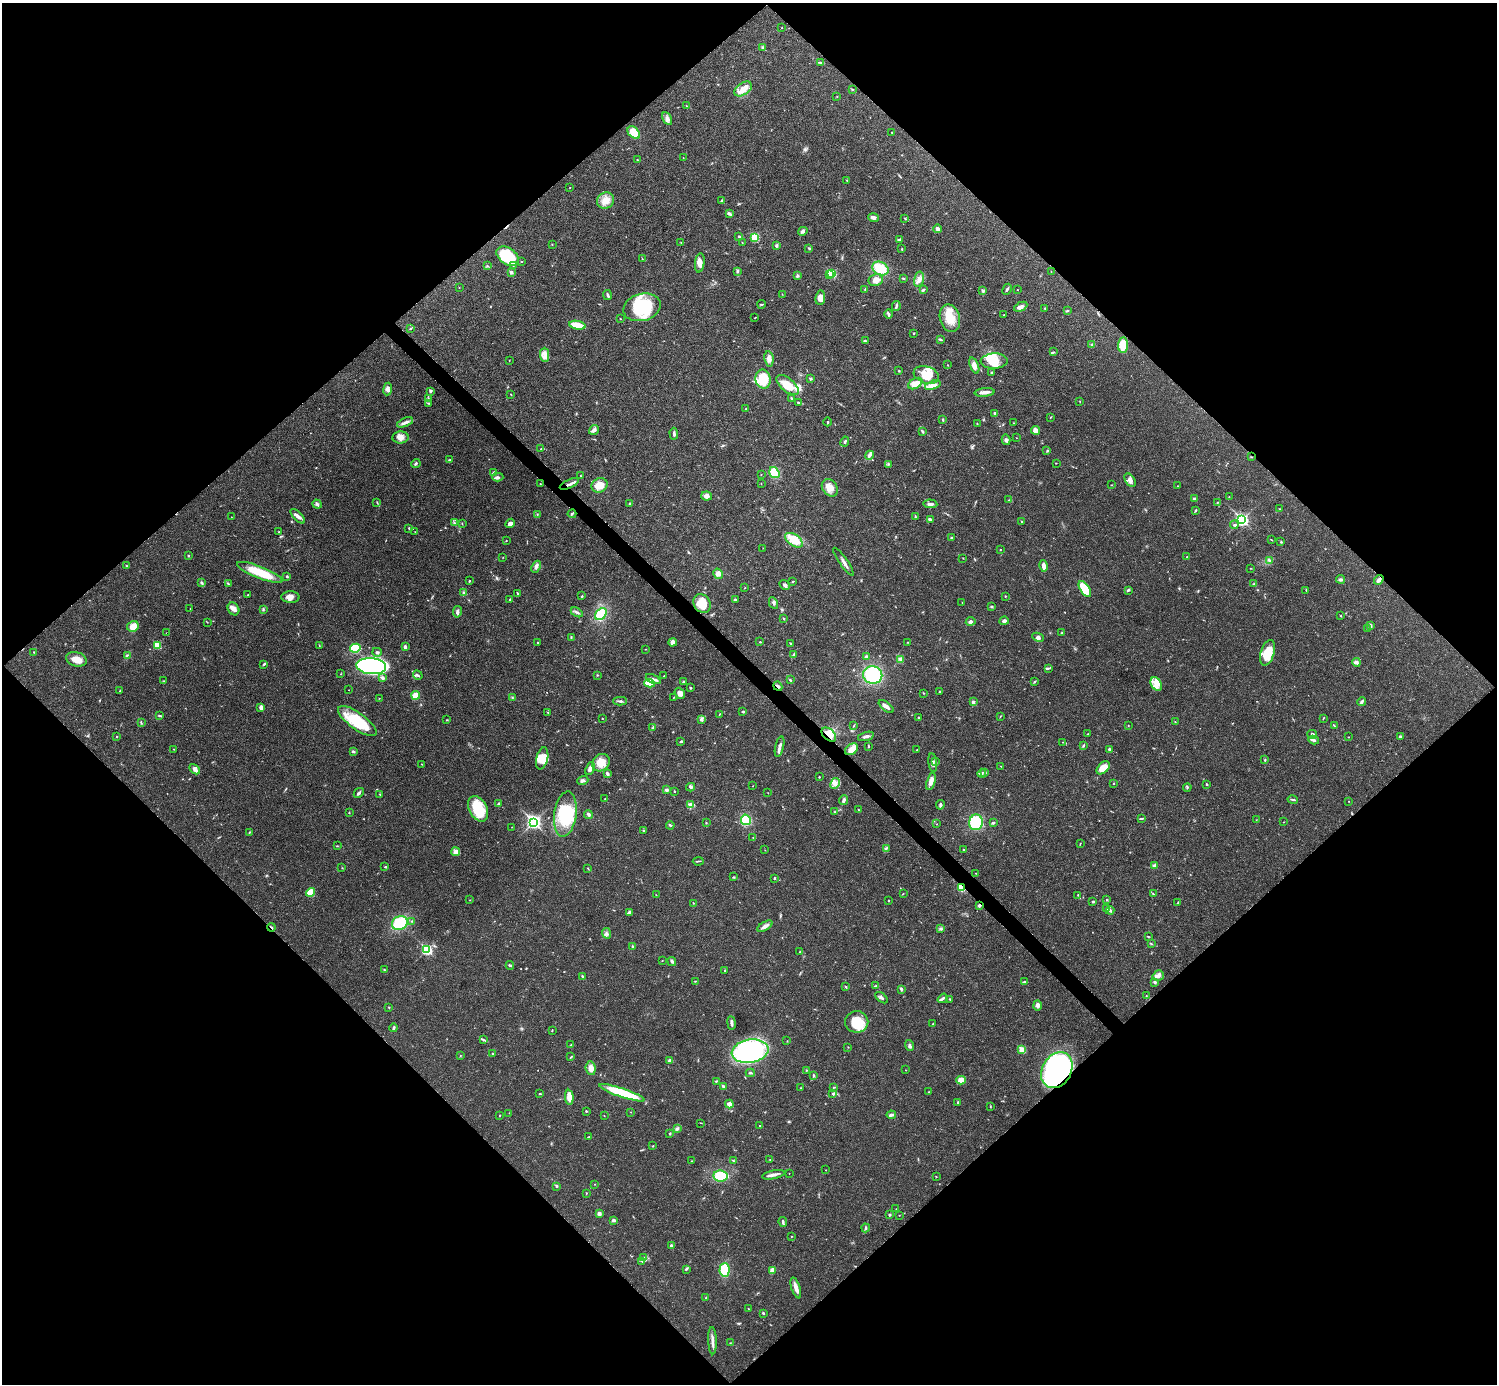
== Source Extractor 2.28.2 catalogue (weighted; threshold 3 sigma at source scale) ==
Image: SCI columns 1-5978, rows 158-5682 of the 5981 x 5981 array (HDU 1 of 3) = the unmasked area's bounding box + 8 px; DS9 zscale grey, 4 x 4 block average (1 PNG px = mean of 4 x 4 image px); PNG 1499 x 1386 px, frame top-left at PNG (2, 3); each listed source drawn as its Kron ellipse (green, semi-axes under 4 px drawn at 4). Shown black and unused: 51% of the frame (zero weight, under 3 of 4 exposures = <1% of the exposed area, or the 3 px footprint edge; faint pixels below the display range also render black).
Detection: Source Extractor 2.28.2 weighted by HDU 2 'WHT'. Background 0.0209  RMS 0.0022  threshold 0.00989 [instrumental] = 3 sigma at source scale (4.5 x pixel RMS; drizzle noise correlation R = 1.50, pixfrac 1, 0.05/0.05 arcsec/px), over >= 5 px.
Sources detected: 627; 4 too faint to see at this stretch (4 x 4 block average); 3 inside a brighter object's white glare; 5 cosmic-ray / hot-pixel residue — neither listed nor drawn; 7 coinciding with a brighter row at this scale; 41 inside a brighter listed object's ellipse — not listed separately; of the other 567, all 500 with FLUX_AUTO >= 0.403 (the completeness limit of this list) listed and drawn (67 fainter detections not listed), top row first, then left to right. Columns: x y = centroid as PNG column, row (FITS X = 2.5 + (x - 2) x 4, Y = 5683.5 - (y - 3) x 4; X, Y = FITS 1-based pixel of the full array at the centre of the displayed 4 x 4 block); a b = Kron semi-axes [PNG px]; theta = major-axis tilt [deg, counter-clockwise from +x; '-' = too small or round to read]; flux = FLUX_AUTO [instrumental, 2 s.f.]
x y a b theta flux
782 28 2 2 - 0.41
762 47 3 3 - 1.7
821 62 3 2 - 1.2
743 89 10 6 35 13
852 89 3 2 - 0.82
837 96 2 2 - 0.48
686 106 2 2 - 0.45
667 119 7 4 -61 5
892 132 2 2 - 0.61
634 133 7 5 -46 22
683 158 3 2 - 0.51
637 159 2 2 - 0.59
847 180 2 2 - 0.57
570 187 2 2 - 0.57
605 200 9 8 - 14
721 201 3 2 - 1.1
729 213 4 3 - 2.1
873 218 5 4 - 4.2
905 218 3 2 - 1.2
938 229 4 3 - 4.4
803 231 5 3 - 2.8
739 236 2 2 - 4.2
755 237 3 2 - 28
899 240 3 2 - 1.8
742 242 2 2 - 0.62
681 243 2 2 - 0.6
552 244 2 2 - 0.59
776 246 3 3 - 2.6
809 248 3 2 - 1.3
902 249 3 2 - 0.78
508 256 12 8 -34 58
642 259 3 2 - 0.7
521 261 2 2 - 0.81
700 263 9 5 83 7.5
487 266 2 2 - 1
513 266 3 2 - 0.96
880 269 9 6 -24 34
737 271 3 3 - 1.6
1051 271 2 2 - 0.43
511 272 2 2 - 8.9
832 274 2 2 - 78
830 275 2 2 - 8.9
797 276 3 2 - 1.4
904 278 2 2 - 0.93
919 279 8 5 76 7
876 280 7 6 - 11
459 288 2 2 - 0.81
1007 289 6 2 61 2.6
865 290 4 2 - 0.98
923 290 3 2 - 1.8
1017 290 2 2 - 0.6
983 291 2 2 - 9
782 294 2 2 - 0.44
608 295 5 2 - 2.6
820 298 7 4 83 9.3
761 304 4 2 - 1.2
896 306 5 2 - 2.4
642 307 19 13 16 70
1021 307 7 4 25 4.5
1045 308 2 2 - 1.1
1067 311 3 2 - 1.3
889 314 5 3 - 2.7
1004 315 2 2 - 1.2
755 318 3 2 - 0.59
950 318 14 10 -74 27
620 319 2 2 - 0.63
577 325 8 3 -10 37
410 329 3 2 - 0.83
914 333 2 2 - 1.1
940 339 4 2 - 2
865 341 4 2 - 1.4
1092 345 4 2 - 1.7
1123 345 7 5 85 32
1054 352 3 2 - 1.3
545 355 7 4 -89 7.3
769 359 8 4 -83 7.3
509 360 2 2 - 0.44
994 361 13 7 1 20
948 365 2 2 - 0.45
974 365 8 4 -69 7.1
899 371 2 2 - 1
991 373 3 2 - 0.96
926 375 13 8 -18 24
763 379 9 7 -79 43
810 379 3 2 - 1.9
915 383 8 5 30 9.7
788 385 13 6 -40 23
933 385 8 4 19 7.6
388 389 6 3 84 3.9
430 391 4 3 - 1.9
985 392 10 2 5 8.4
511 394 2 2 - 0.59
791 398 3 2 - 1.2
428 399 2 2 - 0.91
1080 401 2 2 - 0.53
798 402 4 2 - 1.9
428 403 2 2 - 1.2
746 409 3 2 - 0.79
995 413 3 2 - 3.1
1051 417 2 2 - 0.76
943 420 3 2 - 1.6
405 422 8 3 21 4.7
827 422 4 2 - 1.2
977 423 2 2 - 0.6
1013 423 2 2 - 0.49
594 430 5 4 - 4.2
1035 430 4 4 - 6.7
922 431 4 2 - 1.5
674 434 6 2 -87 2.7
400 437 8 6 5 8
1016 438 2 2 - 0.45
1006 440 5 3 - 2.9
845 442 5 2 - 2.1
541 449 2 2 - 0.64
1047 451 3 2 - 1
870 455 5 3 - 3.4
1251 457 3 2 - 0.68
450 460 3 2 - 1.4
416 463 5 2 - 1.6
1056 463 2 2 - 0.45
888 464 2 2 - 0.81
493 473 4 2 - 1.8
774 473 6 4 -56 24
761 474 2 2 - 0.56
581 476 2 2 - 0.68
498 477 6 3 -2 2.8
1130 480 7 4 -58 5.6
761 483 2 2 - 0.44
540 484 2 2 - 0.65
569 484 10 2 25 4.8
600 485 8 7 - 18
1111 485 3 2 - 0.52
1178 486 2 2 - 0.61
830 488 9 7 -54 14
707 496 5 4 - 6.3
1229 496 2 2 - 0.43
1194 498 3 2 - 2.5
1008 500 2 2 - 0.68
377 502 2 2 - 0.64
1217 502 3 2 - 0.76
317 504 5 3 - 3.1
630 504 3 2 - 2.7
930 504 7 3 -5 3.6
1280 509 3 2 - 0.9
1196 510 3 2 - 1.2
537 514 3 2 - 0.91
572 514 4 2 - 1.9
298 516 9 3 -46 5.3
231 517 2 2 - 0.54
915 517 3 2 - 1.6
930 520 4 2 - 4.2
1242 520 3 2 - 300
1022 522 3 2 - 0.79
454 523 4 2 - 1.7
510 523 5 4 - 5.2
462 524 3 2 - 0.54
1234 525 4 2 - 2.1
409 528 2 2 - 0.93
279 532 2 2 - 0.49
415 532 2 2 - 0.41
951 538 3 2 - 1.5
794 540 10 5 -35 26
1272 540 2 2 - 0.79
506 541 2 2 - 1
1281 542 2 2 - 0.86
763 548 2 2 - 0.41
1000 549 2 2 - 0.7
188 556 2 2 - 2.6
503 557 2 2 - 0.5
1187 557 2 2 - 0.88
963 558 3 2 - 0.55
1269 561 2 2 - 1.1
843 562 16 2 -55 5.6
126 566 2 2 - 1.2
1043 566 6 3 -77 8
536 567 6 3 66 3.9
1250 568 2 2 - 0.43
260 572 24 6 -22 44
718 574 5 4 - 6.2
287 576 3 2 - 1.3
1340 579 4 3 - 2.4
1379 580 5 3 - 4.4
469 581 2 2 - 1.3
793 581 2 2 - 1.3
202 583 3 2 - 1.7
228 584 3 2 - 1.3
1254 584 2 2 - 0.58
785 585 5 3 - 3.3
745 588 2 2 - 0.63
1085 589 9 4 -56 50
1128 590 4 2 - 1.9
1306 590 3 2 - 0.73
463 593 3 2 - 1.7
517 594 4 2 - 1.4
248 595 2 2 - 0.55
582 596 3 2 - 0.77
1005 596 2 2 - 0.92
290 597 9 6 -1 8
510 599 3 2 - 0.68
735 599 2 2 - 2
962 602 2 2 - 0.82
773 603 6 3 -64 2.5
702 604 10 8 -55 22
991 607 3 2 - 1.2
190 609 2 2 - 0.41
233 609 7 5 -58 6.4
263 610 2 2 - 1.3
457 612 6 3 79 3.7
577 612 6 2 -31 3.1
601 614 7 5 45 39
1341 616 2 2 - 0.68
783 618 2 2 - 0.75
971 621 5 3 - 3.4
1004 621 4 3 - 4.3
207 622 2 2 - 0.51
133 626 6 5 - 13
1370 626 4 3 - 2.3
1367 629 2 2 - 0.71
166 633 2 2 - 0.93
1062 633 3 2 - 1.1
1038 637 6 4 -25 4.5
571 638 4 2 - 0.97
673 642 4 4 - 6
760 642 2 2 - 1.5
907 642 3 2 - 0.41
538 643 2 2 - 0.86
791 643 4 2 - 1.2
157 645 2 2 - 48
319 645 2 2 - 0.55
405 647 3 2 - 3.8
355 648 5 4 - 55
645 649 2 2 - 0.42
34 652 2 2 - 0.94
377 652 5 3 - 2.4
1268 653 13 6 72 33
127 655 4 2 - 0.99
794 655 4 2 - 2.6
866 656 3 2 - 2.9
76 659 10 7 -16 14
900 659 4 3 - 2.6
1356 662 4 3 - 4.1
264 664 4 2 - 1.8
371 666 15 8 -5 340
1048 668 4 2 - 1.6
341 674 2 2 - 0.52
418 675 5 2 - 2.3
597 675 2 2 - 0.77
873 675 9 8 - 84
664 676 2 2 - 0.73
383 678 4 3 - 3
653 679 8 2 -23 4
790 680 2 2 - 1.2
164 681 2 2 - 0.43
684 682 2 2 - 2.4
1035 682 3 2 - 1.1
649 683 5 3 - 27
1156 684 7 5 -61 10
778 686 5 2 - 1.9
690 688 3 2 - 1.3
349 690 2 2 - 0.49
120 691 2 2 - 0.72
939 691 2 2 - 0.89
680 693 6 4 -52 6.1
923 693 2 2 - 0.69
416 695 4 3 - 20
512 697 2 2 - 0.65
674 697 2 2 - 0.53
379 698 2 2 - 0.42
620 701 7 2 -2 2.7
973 702 3 3 - 2.4
1362 702 4 3 - 2.9
886 706 9 3 -39 7
261 707 4 3 - 5.4
743 712 3 2 - 1.5
548 713 2 2 - 0.6
719 714 3 2 - 0.68
159 716 3 2 - 2.2
1000 716 3 2 - 0.57
918 717 2 2 - 0.88
602 718 2 2 - 0.54
701 719 4 3 - 2.4
1323 719 2 2 - 0.44
447 720 3 2 - 1
357 721 23 8 -36 54
1175 722 2 2 - 0.68
141 723 2 2 - 0.52
1334 725 4 2 - 0.85
854 726 2 2 - 0.88
1128 726 2 2 - 0.57
652 728 3 2 - 0.99
829 734 8 5 -43 16
1088 734 2 2 - 0.83
1312 734 5 4 - 3.3
866 736 8 2 15 4.8
1400 736 3 2 - 2.4
117 737 2 2 - 0.72
1348 737 2 2 - 0.54
1314 740 5 2 - 2.4
681 742 3 3 - 1.5
1062 742 2 2 - 0.47
868 746 4 2 - 0.93
1084 746 3 2 - 0.72
780 747 11 2 77 5
174 749 2 2 - 0.63
852 749 7 5 36 12
1109 749 3 2 - 1.7
917 750 2 2 - 0.65
353 751 3 2 - 2
542 758 11 5 76 16
1265 760 3 2 - 1
935 761 2 2 - 0.7
601 763 9 8 - 19
933 763 9 2 -82 3.7
422 764 2 2 - 0.43
1001 766 2 2 - 0.57
1103 768 8 5 44 18
195 769 6 4 -44 5.3
590 769 6 4 67 4.8
985 772 3 2 - 1.5
607 773 4 2 - 3.2
982 773 4 2 - 1.8
819 777 2 2 - 1.2
583 781 6 3 21 3
931 781 9 3 73 9.5
835 783 6 4 61 6.3
1114 784 2 2 - 0.68
1207 784 2 2 - 1.3
752 786 2 2 - 0.48
691 787 4 3 - 2.4
1187 787 4 3 - 1.6
666 790 4 3 - 2.5
674 791 2 2 - 1
359 793 6 2 44 3.1
768 793 2 2 - 0.43
380 794 2 2 - 0.74
605 799 2 2 - 0.67
844 800 5 2 - 3.2
1293 800 5 2 - 1.8
1349 801 2 2 - 0.42
498 804 4 2 - 1.9
690 805 4 3 - 3.4
940 805 5 2 - 2.5
478 809 13 9 -61 45
858 809 2 2 - 0.59
834 812 2 2 - 0.95
349 813 2 2 - 0.63
565 814 23 11 82 60
588 814 4 3 - 2.6
1141 819 3 2 - 1.1
746 820 5 5 - 44
1256 820 2 2 - 0.52
533 822 4 3 - 320
976 822 8 7 - 58
1283 822 2 2 - 0.47
706 823 2 2 - 0.74
993 823 3 2 - 2.1
937 824 2 2 - 0.52
670 825 4 2 - 2.1
512 827 2 2 - 0.59
643 830 2 2 - 1.1
250 832 2 2 - 0.5
753 837 2 2 - 0.5
1080 844 2 2 - 0.77
337 846 2 2 - 0.67
886 848 4 2 - 1.8
765 850 2 2 - 0.4
963 850 2 2 - 0.65
456 852 4 4 - 7.8
698 861 5 2 - 1.4
1154 866 4 3 - 3.7
385 867 3 2 - 1.2
342 868 2 2 - 0.65
588 868 2 2 - 0.6
976 873 2 2 - 0.44
734 877 2 2 - 0.83
774 878 2 2 - 2.5
961 888 4 3 - 19
311 892 5 4 - 24
903 893 2 2 - 0.42
1153 894 2 2 - 0.83
656 895 2 2 - 0.67
1078 895 2 2 - 0.76
470 900 2 2 - 0.49
1107 900 3 2 - 1.3
888 901 2 2 - 0.71
1093 902 2 2 - 2.2
1178 902 2 2 - 0.77
693 903 2 2 - 0.7
979 906 2 2 - 2.4
1106 909 3 3 - 2.5
1110 910 4 3 - 2.5
629 912 4 3 - 2.1
412 921 2 2 - 0.76
400 923 8 6 27 72
765 926 8 4 30 6.4
271 927 4 2 - 1.1
940 929 3 3 - 1.9
607 933 5 3 - 3.4
1148 936 3 2 - 0.95
1151 944 3 2 - 0.86
633 946 3 2 - 1.8
427 950 3 2 - 190
800 952 2 2 - 0.61
662 961 2 2 - 0.56
672 961 5 3 - 2.8
510 965 4 2 - 1.6
385 970 3 2 - 0.95
725 971 2 2 - 1.3
583 976 3 2 - 1.7
1158 976 6 5 - 4.9
695 981 2 2 - 0.66
1024 982 3 2 - 1.4
1154 982 3 3 - 1.7
875 986 4 2 - 1.1
846 987 3 2 - 1.1
901 989 4 2 - 2.9
1146 996 2 2 - 0.64
881 998 7 2 -39 2.9
943 998 5 2 - 2.9
950 999 2 2 - 1.3
1038 1005 5 3 - 5.8
389 1007 2 2 - 1.2
857 1022 11 11 - 39
731 1023 7 2 -82 3.9
933 1024 3 2 - 1.1
394 1028 4 2 - 2.1
552 1030 3 2 - 0.7
483 1040 4 2 - 1.9
787 1041 2 2 - 0.59
571 1045 4 2 - 1.1
910 1045 6 3 -70 3.8
848 1047 2 2 - 0.52
1022 1050 2 2 - 45
750 1051 18 11 9 180
492 1053 2 2 - 1.2
460 1056 2 2 - 0.54
571 1057 4 2 - 1.1
670 1061 3 3 - 4.9
591 1068 7 5 -83 8.1
806 1070 2 2 - 0.4
906 1070 2 2 - 0.43
1057 1070 19 14 60 300
750 1073 4 2 - 1.7
814 1075 3 3 - 1.3
961 1080 4 3 - 19
716 1081 2 2 - 1.1
723 1087 2 2 - 7.9
834 1087 3 2 - 0.78
800 1088 2 2 - 0.41
928 1092 2 2 - 0.63
622 1093 24 4 -19 68
833 1093 3 2 - 2.3
540 1094 4 2 - 1.1
569 1097 8 3 -86 14
958 1102 2 2 - 1.1
729 1104 4 3 - 5.2
990 1107 2 2 - 0.66
586 1111 3 2 - 1.2
631 1112 2 2 - 0.45
509 1113 2 2 - 0.41
500 1115 2 2 - 0.82
891 1115 4 3 - 2.8
604 1116 2 2 - 0.53
701 1123 2 2 - 0.55
760 1126 3 2 - 1.3
677 1129 3 2 - 1.5
670 1134 3 2 - 1.3
589 1137 2 2 - 0.95
653 1146 2 2 - 0.67
770 1159 2 2 - 0.71
733 1160 4 2 - 1
692 1161 3 2 - 0.95
826 1170 2 2 - 0.6
789 1173 2 2 - 0.42
773 1175 11 3 12 6.8
721 1176 7 5 -7 41
936 1177 2 2 - 0.68
595 1184 2 2 - 0.47
556 1186 2 2 - 3.6
586 1193 2 2 - 0.74
896 1209 2 2 - 0.53
599 1214 4 3 - 3.9
889 1215 3 2 - 2.2
899 1215 2 2 - 0.45
613 1220 3 2 - 4
783 1222 5 2 - 2.3
866 1228 4 2 - 2.6
791 1236 2 2 - 0.61
671 1246 3 3 - 1.5
644 1257 3 2 - 1.1
642 1261 2 2 - 0.95
686 1269 3 2 - 1.3
725 1270 7 5 87 31
772 1270 4 3 - 9.4
796 1288 11 3 -73 9.1
706 1298 3 2 - 1.3
748 1309 2 2 - 0.56
763 1313 2 2 - 3.7
712 1341 13 3 -88 6.9
730 1343 2 2 - 0.64
Overlapping masked pixels (flux is a lower limit): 11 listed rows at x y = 508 256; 569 484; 572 514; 1379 580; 702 604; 778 686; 829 734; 961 888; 979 906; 271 927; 1057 1070
Diffuse or blended objects may show on this block-average render without a row.